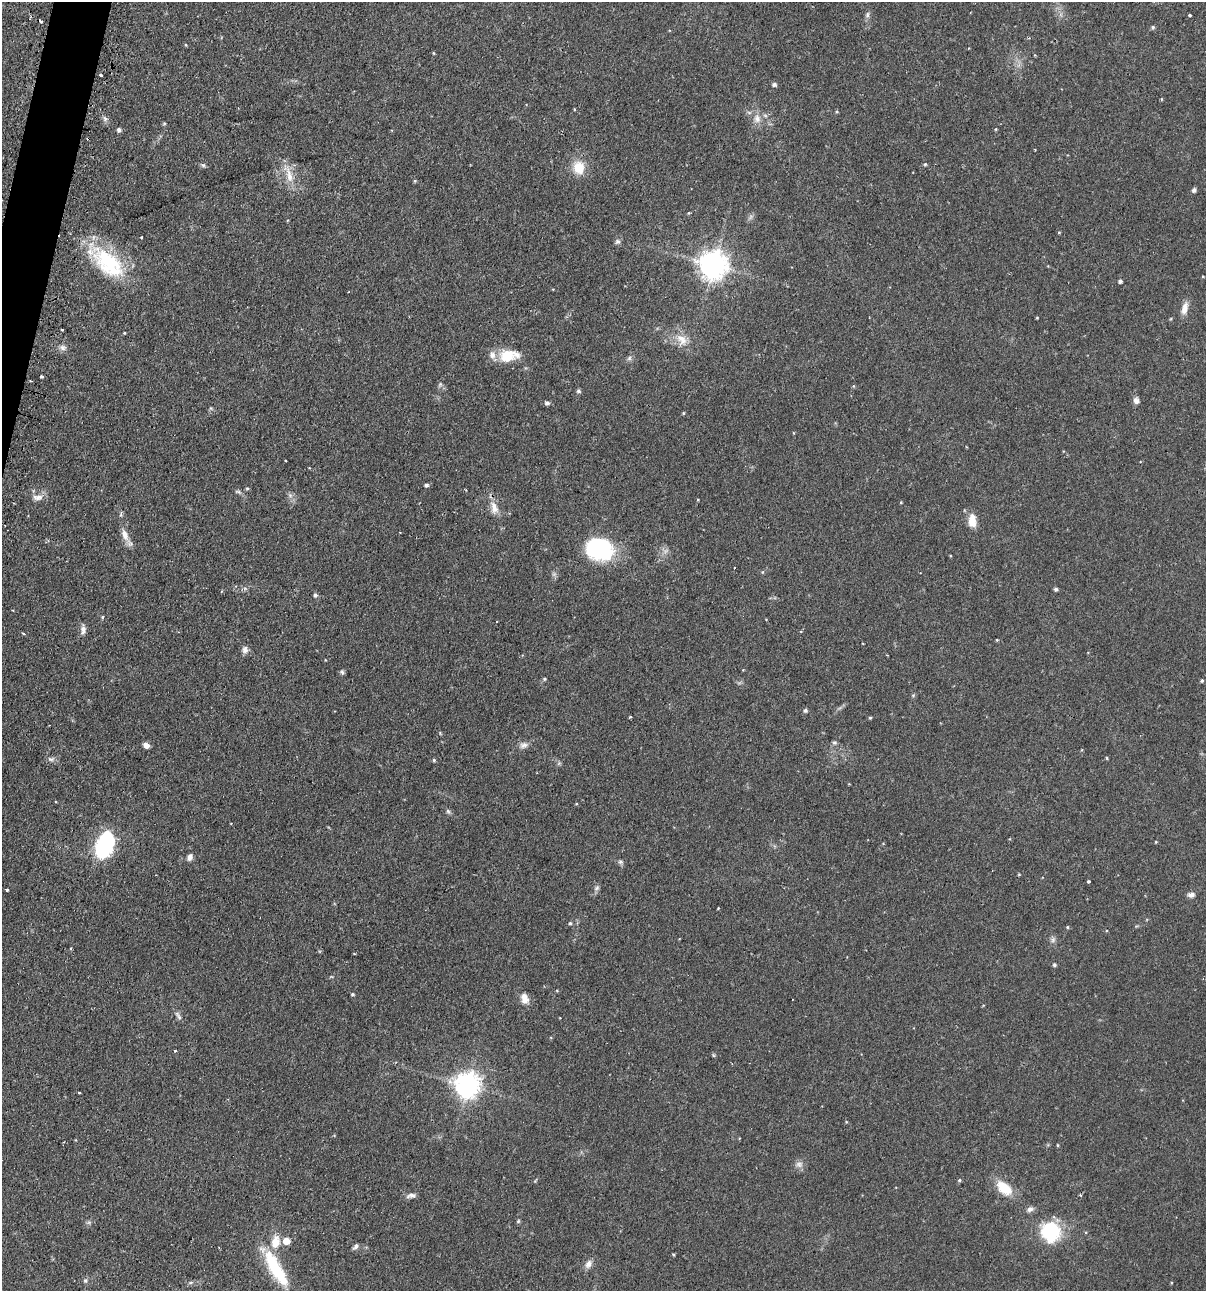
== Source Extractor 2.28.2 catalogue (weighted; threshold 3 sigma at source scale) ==
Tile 11 of 4 x 4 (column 3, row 3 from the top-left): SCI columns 2562-3765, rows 1325-2613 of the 5247 x 5227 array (HDU 1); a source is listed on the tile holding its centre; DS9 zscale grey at full resolution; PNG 1208 x 1293 px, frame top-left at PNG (2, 2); no overlay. Shown black and unused: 1% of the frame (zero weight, under 2 of 3 exposures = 4% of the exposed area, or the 3 px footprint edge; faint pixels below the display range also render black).
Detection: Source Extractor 2.28.2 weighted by HDU 2 'WHT'; one run over the whole footprint, this tile lists its part. Background 0.0889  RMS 0.0054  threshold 0.0242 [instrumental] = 3 sigma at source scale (4.5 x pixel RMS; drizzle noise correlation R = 1.50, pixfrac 1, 0.05/0.05 arcsec/px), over >= 5 px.
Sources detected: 122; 2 too faint to see at this stretch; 1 inside a brighter object's white glare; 5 cosmic-ray / hot-pixel residue — not listed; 3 inside a brighter listed object's ellipse — not listed separately; the other 111 listed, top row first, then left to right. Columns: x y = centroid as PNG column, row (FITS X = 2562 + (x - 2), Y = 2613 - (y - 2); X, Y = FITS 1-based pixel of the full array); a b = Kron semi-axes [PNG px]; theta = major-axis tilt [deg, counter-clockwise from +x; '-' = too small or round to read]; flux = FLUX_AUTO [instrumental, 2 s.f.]
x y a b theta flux
867 15 9 5 74 1.4
1190 15 3 3 - 1.1
1153 27 5 4 - 0.99
186 45 5 3 - 0.45
434 53 4 3 - 0.47
101 75 3 3 - 0.92
774 84 5 4 - 1.5
1162 99 5 3 - 0.46
837 112 5 4 - 0.59
757 118 13 10 -84 4.4
164 123 5 4 - 0.63
996 129 4 3 - 0.42
119 130 5 5 - 1.5
925 164 5 4 - 0.69
203 165 6 6 - 1
579 167 15 13 -77 10
289 175 26 8 -78 7.2
415 181 5 4 - 0.62
1194 190 5 5 - 1.3
689 213 5 3 - 0.45
1059 232 4 3 - 0.46
141 237 3 2 - 0.53
618 242 7 7 - 1.3
107 262 55 24 -42 41
713 265 9 9 - 660
1120 281 4 4 - 1.4
1185 308 17 8 75 4.5
1037 318 3 3 - 0.41
62 330 3 3 - 1.3
124 333 4 3 - 0.48
682 340 19 14 -58 7.3
63 347 10 7 -13 2
507 356 22 16 6 12
629 358 7 6 - 1.2
41 377 3 3 - 1.6
31 381 3 2 - 0.69
440 384 6 5 - 0.96
853 386 5 4 - 0.5
578 391 5 5 - 1
1136 401 8 7 - 2.3
547 403 6 5 - 1.2
683 413 5 3 - 0.48
286 460 3 3 - 0.69
426 485 6 5 - 0.94
247 489 5 4 - 0.68
238 492 10 4 -11 1.1
38 497 14 8 5 3.4
698 500 4 3 - 0.39
901 502 3 3 - 0.44
494 508 19 8 -77 5.3
121 514 6 4 72 0.83
972 520 16 9 -89 7.1
125 535 16 8 -70 5
599 548 24 19 -17 58
762 572 5 5 - 0.62
1056 589 5 5 - 0.92
315 595 5 5 - 1.2
102 617 4 4 - 0.58
83 630 13 6 82 2.3
997 640 3 3 - 0.47
245 650 10 8 -84 2.1
342 672 7 5 -67 0.99
544 679 5 4 - 0.64
1202 681 4 3 - 0.77
913 695 6 4 19 0.64
805 710 4 4 - 1.2
630 717 3 2 - 0.94
870 718 4 4 - 0.57
835 742 6 6 - 0.98
146 745 6 5 - 2.7
523 745 11 8 13 2.4
1107 758 5 3 - 0.46
51 759 10 6 -9 1.6
434 760 4 4 - 0.75
576 804 4 3 - 0.44
448 811 6 5 - 1
1156 842 4 3 - 0.47
104 845 22 13 68 63
190 857 9 6 71 2.2
620 862 7 5 -20 1.1
1019 875 5 3 - 0.44
1088 881 3 3 - 0.88
597 888 8 5 28 1.2
7 890 3 3 - 1.7
1191 895 9 6 0 2.2
718 908 2 2 - 0.45
570 923 4 4 - 0.8
1067 927 4 4 - 0.56
1053 940 8 6 70 1.5
1054 965 4 4 - 0.97
352 994 4 3 - 0.66
524 998 14 9 -71 4.5
179 1017 10 6 -63 1.5
175 1051 4 3 - 0.48
713 1055 6 4 -71 0.63
467 1085 8 8 - 530
79 1092 3 2 - 0.7
1057 1145 4 3 - 0.51
959 1180 5 4 - 0.75
1004 1188 18 10 -41 14
411 1196 13 6 11 2.2
1030 1209 9 6 21 1.9
1050 1231 17 16 - 37
275 1242 17 11 80 8.1
356 1246 8 5 49 1.5
673 1254 4 3 - 0.5
588 1264 12 8 58 2.9
279 1273 37 18 -56 24
85 1280 7 5 69 1
190 1283 6 4 19 0.81
1171 1283 4 3 - 0.41